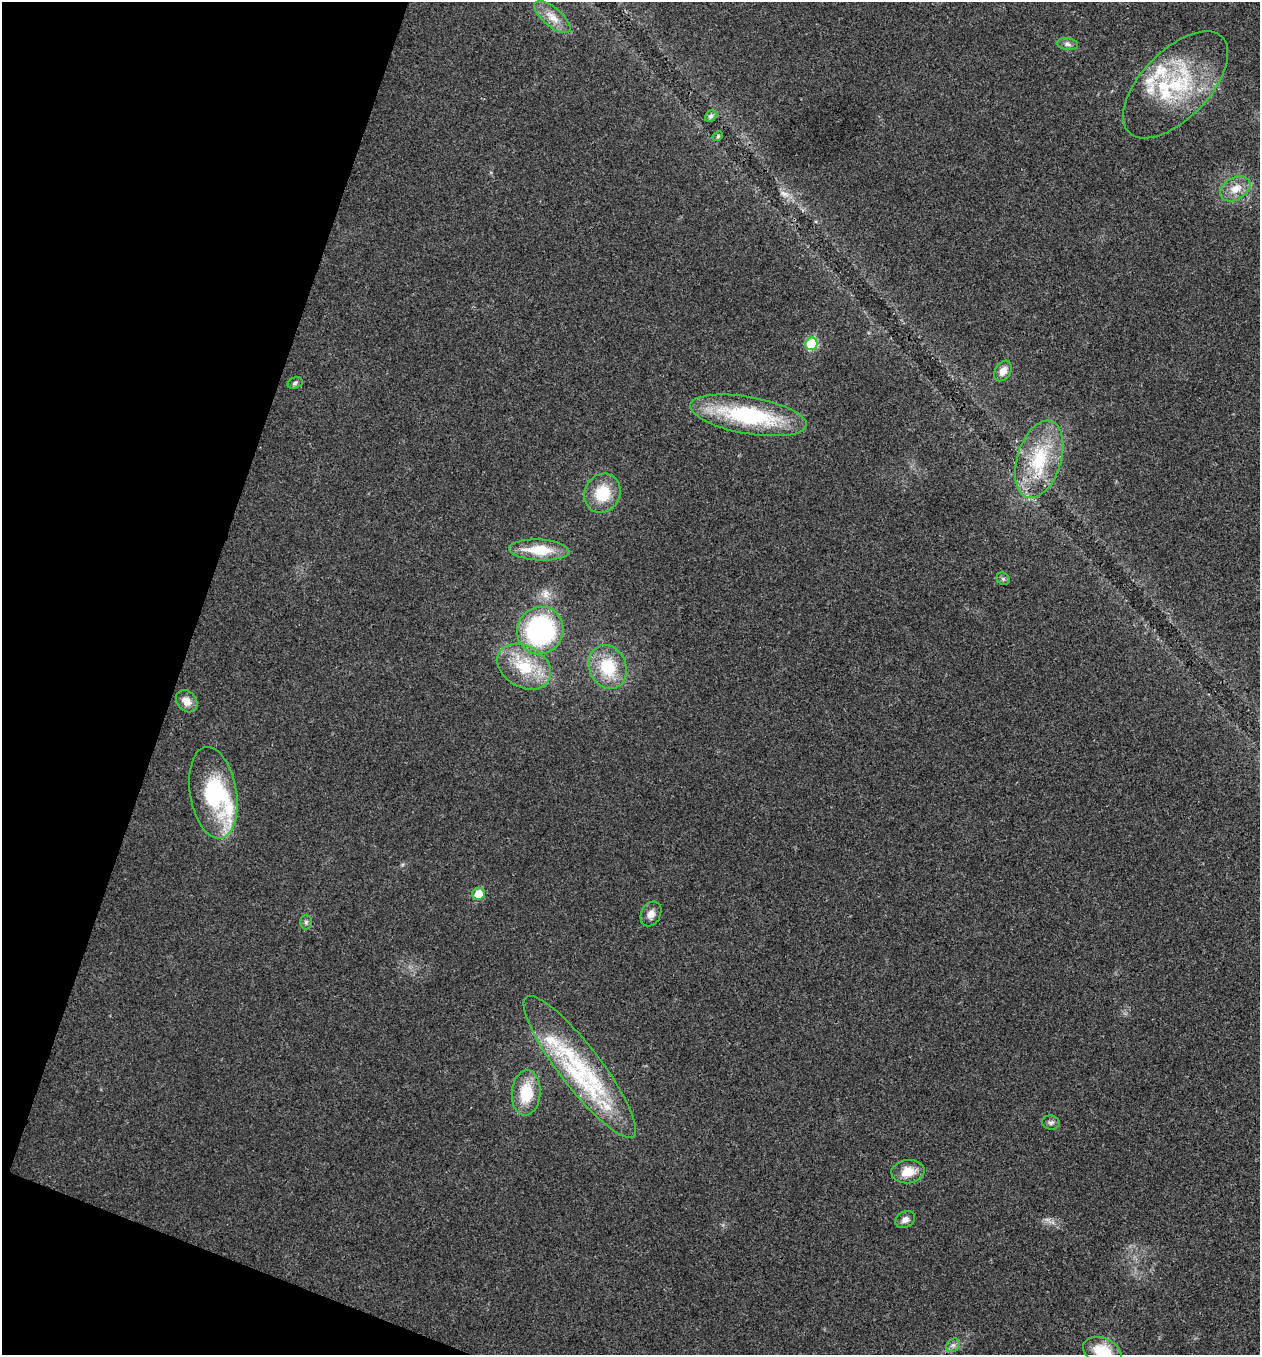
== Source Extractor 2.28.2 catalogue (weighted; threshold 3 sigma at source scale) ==
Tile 9 of 4 x 4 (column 1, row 3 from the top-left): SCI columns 136-1393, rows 1358-2710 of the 5432 x 5418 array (HDU 1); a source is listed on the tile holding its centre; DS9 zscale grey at full resolution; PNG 1262 x 1357 px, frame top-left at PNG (2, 2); each listed source drawn as its Kron ellipse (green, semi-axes under 4 px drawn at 4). Shown black and unused: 17% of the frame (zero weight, under 3 of 4 exposures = <1% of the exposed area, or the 3 px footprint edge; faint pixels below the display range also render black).
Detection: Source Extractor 2.28.2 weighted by HDU 2 'WHT'; one run over the whole footprint, this tile lists its part. Background 0.0241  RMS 0.0054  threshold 0.0242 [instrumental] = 3 sigma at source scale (4.5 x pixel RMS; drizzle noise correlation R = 1.50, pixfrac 1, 0.05/0.05 arcsec/px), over >= 5 px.
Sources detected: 39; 1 inside a brighter object's white glare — neither listed nor drawn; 9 inside a brighter listed object's ellipse — not listed separately; the other 29 listed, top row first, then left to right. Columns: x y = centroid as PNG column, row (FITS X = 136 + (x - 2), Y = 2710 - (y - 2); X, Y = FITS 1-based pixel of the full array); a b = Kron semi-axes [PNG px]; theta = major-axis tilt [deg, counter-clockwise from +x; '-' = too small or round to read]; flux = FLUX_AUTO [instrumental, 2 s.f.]
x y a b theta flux
552 17 22 9 -40 6.9
1067 44 10 6 -9 1.9
1175 85 67 34 46 55
711 116 6 5 - 1.3
718 136 5 4 - 0.77
1235 189 16 11 30 7.1
811 344 6 6 - 29
1003 371 11 7 59 4.5
295 383 8 5 17 1.2
748 415 59 18 -10 64
1039 459 40 22 73 33
602 493 20 18 60 18
539 550 30 10 -3 17
1003 579 7 6 - 1.1
540 631 24 23 - 88
524 667 29 20 -30 23
608 667 22 18 -67 22
187 701 12 9 -48 5.4
213 793 46 23 -80 48
478 894 6 6 - 10
651 914 13 9 62 3.9
306 922 7 6 - 1.3
580 1067 88 21 -53 64
526 1093 23 14 85 19
1051 1122 9 7 -10 1.7
908 1172 16 11 7 9
905 1220 10 8 30 2.9
953 1345 7 6 - 1.7
1102 1351 20 13 -23 18
Isophote crosses this tile's border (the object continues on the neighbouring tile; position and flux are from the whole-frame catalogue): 1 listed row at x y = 1102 1351